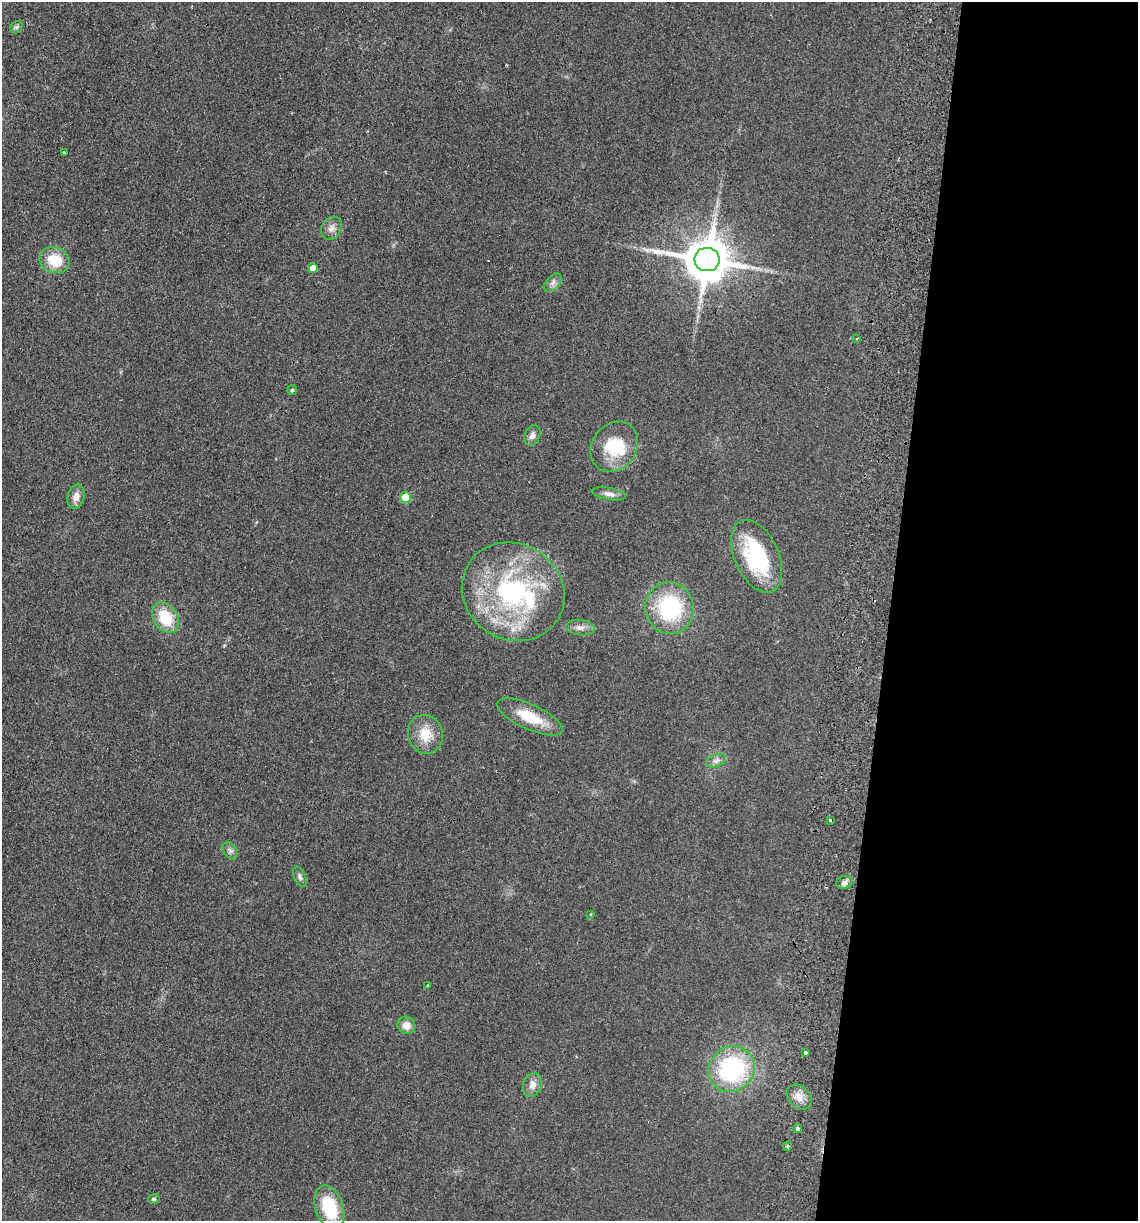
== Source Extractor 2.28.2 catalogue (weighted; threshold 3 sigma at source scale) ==
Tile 12 of 4 x 4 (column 4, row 3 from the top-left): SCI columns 3582-4717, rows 1232-2450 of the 5008 x 4901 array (HDU 1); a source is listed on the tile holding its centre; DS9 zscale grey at full resolution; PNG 1140 x 1223 px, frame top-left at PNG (2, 2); each listed source drawn as its Kron ellipse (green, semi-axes under 4 px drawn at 4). Shown black and unused: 22% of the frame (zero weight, under 2 of 3 exposures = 3% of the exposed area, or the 3 px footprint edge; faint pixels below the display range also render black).
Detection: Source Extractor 2.28.2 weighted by HDU 2 'WHT'; one run over the whole footprint, this tile lists its part. Background 0.111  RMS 0.01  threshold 0.0449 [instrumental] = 3 sigma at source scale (4.5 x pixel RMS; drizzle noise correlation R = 1.50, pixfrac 1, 0.05/0.05 arcsec/px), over >= 5 px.
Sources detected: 42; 1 cosmic-ray / hot-pixel residue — neither listed nor drawn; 4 inside a brighter listed object's ellipse — not listed separately; the other 37 listed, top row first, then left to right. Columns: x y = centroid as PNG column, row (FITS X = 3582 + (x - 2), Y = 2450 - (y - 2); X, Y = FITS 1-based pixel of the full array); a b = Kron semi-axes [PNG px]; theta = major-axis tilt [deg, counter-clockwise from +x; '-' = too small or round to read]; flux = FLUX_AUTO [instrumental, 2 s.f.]
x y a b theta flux
16 27 7 5 44 2.1
64 153 3 3 - 2.3
332 228 12 9 60 5.9
55 260 15 12 -22 24
707 260 13 11 -11 3900
313 268 5 4 - 9.8
553 283 11 6 46 3.9
857 338 4 3 - 0.99
292 390 5 5 - 1.4
532 435 11 7 66 4.7
614 447 27 22 54 35
609 494 17 6 -10 4.8
76 497 12 8 73 6.8
406 497 5 5 - 31
757 556 38 22 -66 80
513 592 53 48 -33 150
670 608 26 24 -76 83
166 618 17 12 -56 29
580 628 14 7 -7 5.3
530 717 35 12 -24 29
425 734 19 17 -75 19
716 761 10 6 20 3.7
830 820 3 3 - 4.2
230 851 9 6 -49 3.1
300 877 11 5 -65 2.7
845 882 8 6 15 3.2
590 914 3 3 - 0.81
428 985 3 3 - 0.81
406 1025 9 8 - 8
805 1053 3 3 - 13
732 1069 24 22 44 100
532 1085 12 9 68 7.1
799 1097 14 10 -43 8.3
798 1129 4 4 - 2.3
788 1146 5 3 - 0.94
154 1199 6 4 14 1.5
329 1208 23 14 -72 41